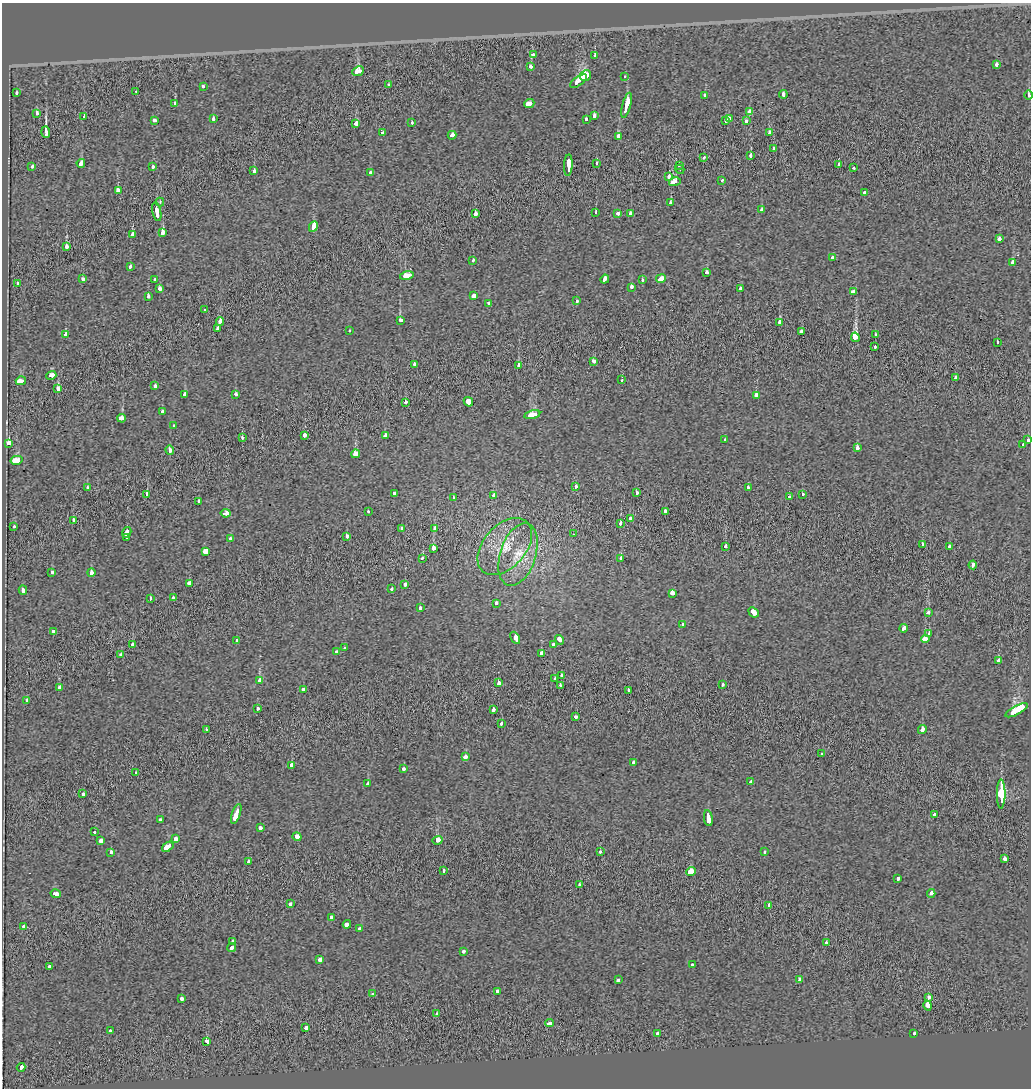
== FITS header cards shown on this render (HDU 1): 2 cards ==
NAXIS1  =                 1029
NAXIS2  =                 1086

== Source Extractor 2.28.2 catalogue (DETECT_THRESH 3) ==
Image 1029 x 1086 px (HDU 1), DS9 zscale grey, 1 PNG px = 1 image px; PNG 1033 x 1090 px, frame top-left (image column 1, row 1086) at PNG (2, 3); each listed source drawn as its Kron ellipse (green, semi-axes under 4 px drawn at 4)
Background -0.00449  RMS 0.046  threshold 0.138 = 3 sigma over >= 5 px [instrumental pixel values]
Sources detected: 268; all 268 listed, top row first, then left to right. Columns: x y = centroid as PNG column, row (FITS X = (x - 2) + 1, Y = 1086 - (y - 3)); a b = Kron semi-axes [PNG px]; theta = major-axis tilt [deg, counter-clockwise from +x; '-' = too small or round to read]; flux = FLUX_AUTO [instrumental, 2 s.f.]
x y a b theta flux
533 55 4 3 - 37
595 56 3 3 - 26
996 64 3 3 - 45
530 66 3 3 - 53
358 71 6 4 24 97
586 76 6 5 - 180
625 76 3 3 - 9.8
578 81 10 3 38 310
388 85 3 3 - 13
203 86 3 3 - 26
136 91 3 2 - 7.1
16 93 3 3 - 20
783 94 4 3 - 35
705 95 3 3 - 17
1028 95 5 3 - 17
529 103 5 3 - 510
175 104 3 3 - 23
626 105 13 3 75 230
750 112 4 3 - 200
37 113 3 3 - 29
84 116 3 2 - 18
594 116 3 3 - 24
729 118 4 3 - 49
213 119 4 3 - 20
586 119 3 3 - 24
155 120 4 3 - 26
726 120 3 3 - 93
746 121 4 3 - 25
412 122 3 3 - 20
356 123 4 3 - 42
46 132 6 3 -86 380
383 133 3 3 - 39
770 133 4 3 - 65
452 135 4 3 - 84
618 137 4 3 - 92
773 149 3 3 - 37
751 156 4 3 - 22
704 157 3 3 - 14
81 163 4 3 - 46
596 163 4 3 - 13
568 165 11 3 87 210
839 165 3 3 - 32
32 166 3 3 - 59
679 166 3 2 - 21
152 167 3 3 - 32
854 168 3 3 - 17
680 169 5 4 - 3.5
254 171 3 3 - 35
370 173 3 3 - 28
669 176 3 3 - 41
722 181 3 3 - 25
675 182 6 4 15 230
118 190 3 3 - 63
864 192 3 3 - 21
160 202 4 3 - 11
671 203 3 3 - 37
762 209 3 3 - 21
157 212 10 3 -78 220
596 213 3 3 - 30
618 213 3 3 - 28
631 213 4 3 - 25
475 214 3 3 - 67
313 227 5 3 - 330
163 233 4 3 - 95
133 234 3 3 - 25
999 238 3 3 - 72
66 247 4 3 - 50
832 258 3 3 - 110
473 260 3 3 - 18
1013 263 4 3 - 110
130 267 4 3 - 11
706 273 4 3 - 32
407 276 7 4 13 170
83 279 3 3 - 29
605 279 5 3 - 60
661 279 5 3 - 250
155 280 4 3 - 32
642 280 3 3 - 21
18 284 3 3 - 31
631 287 4 3 - 35
159 288 4 3 - 40
740 288 3 3 - 12
854 292 4 3 - 150
148 296 3 3 - 31
474 296 4 3 - 150
576 301 3 3 - 20
489 303 4 3 - 28
205 310 3 3 - 22
401 320 4 3 - 20
220 322 4 3 - 78
779 322 4 3 - 180
218 329 4 3 - 26
349 331 3 3 - 9.5
801 331 3 3 - 30
65 334 4 3 - 55
875 335 3 3 - 21
855 337 5 4 - 660
997 342 3 3 - 13
875 347 3 3 - 21
593 361 4 3 - 41
414 364 3 3 - 27
518 365 4 3 - 30
51 375 5 3 - 81
955 378 3 3 - 16
622 380 3 3 - 11
21 381 5 3 - 220
155 386 3 3 - 21
58 389 4 3 - 120
185 394 4 3 - 26
235 394 3 3 - 110
756 396 4 3 - 73
405 402 3 3 - 23
468 402 5 4 - 140
162 411 3 3 - 15
532 415 8 4 14 130
122 418 4 3 - 78
173 425 3 3 - 10
305 435 4 3 - 30
386 436 4 3 - 84
242 438 3 3 - 35
725 440 3 3 - 39
1028 440 3 3 - 22
9 443 4 3 - 160
1023 445 3 3 - 10
857 448 3 3 - 110
170 450 4 3 - 66
356 454 4 4 - 82
17 460 6 4 12 410
87 487 3 3 - 23
576 487 3 3 - 22
748 488 4 3 - 32
394 493 3 3 - 38
636 493 4 3 - 23
147 494 4 3 - 38
802 494 3 3 - 31
494 496 4 3 - 54
789 497 3 3 - 15
453 498 3 3 - 9.9
199 501 3 3 - 25
368 511 3 3 - 24
665 511 4 3 - 47
226 513 5 3 - 57
630 519 4 3 - 51
73 520 3 3 - 32
620 523 4 3 - 43
14 527 3 3 - 19
402 528 3 3 - 23
435 528 3 3 - 44
127 532 5 3 - 89
574 534 3 2 - 2.2
347 536 4 3 - 24
127 537 3 2 - 37
230 539 3 3 - 95
922 545 3 3 - 37
505 546 33 21 48 120
725 546 4 3 - 19
949 547 4 3 - 25
433 548 4 3 - 67
205 551 4 4 - 160
518 554 32 17 72 110
422 558 3 3 - 21
621 558 3 3 - 120
973 565 4 3 - 55
52 572 3 3 - 43
91 572 4 3 - 36
189 583 4 3 - 44
405 584 3 3 - 28
392 589 3 3 - 28
23 590 4 3 - 68
673 593 4 3 - 180
150 598 3 3 - 16
173 598 4 3 - 130
496 603 4 3 - 26
420 608 4 3 - 27
754 612 6 4 -42 100
928 613 4 3 - 23
683 624 3 3 - 23
904 628 4 3 - 36
53 632 4 3 - 25
929 634 3 3 - 160
515 638 7 3 -59 130
925 639 4 3 - 630
237 640 3 3 - 51
560 640 5 3 - 110
553 644 4 3 - 130
133 645 4 3 - 50
344 648 3 3 - 9.2
336 652 4 3 - 35
121 654 3 3 - 27
542 654 3 3 - 110
999 661 3 3 - 100
561 675 3 3 - 21
555 679 4 3 - 45
260 681 4 3 - 230
498 683 3 3 - 94
722 684 3 3 - 24
560 685 3 3 - 27
59 688 3 3 - 80
303 690 4 3 - 54
628 691 3 3 - 33
27 700 3 3 - 34
257 708 3 3 - 24
493 710 3 3 - 94
1017 710 12 3 29 1700
576 717 3 3 - 50
501 724 3 3 - 45
206 730 3 3 - 29
922 730 4 3 - 98
822 754 3 3 - 17
466 757 4 3 - 67
633 762 3 3 - 25
291 765 4 3 - 170
404 769 3 3 - 28
136 773 3 3 - 28
751 782 3 3 - 46
368 784 3 3 - 60
83 794 3 3 - 27
1001 794 14 3 90 33000
236 814 10 3 71 230
935 814 3 3 - 39
708 818 8 3 -82 200
160 820 3 3 - 32
260 828 3 3 - 51
95 832 3 3 - 16
297 837 4 3 - 100
176 838 3 3 - 110
437 840 5 3 - 400
101 841 4 3 - 55
168 847 6 3 37 500
764 851 3 3 - 13
111 852 4 3 - 130
600 852 3 3 - 22
1004 858 4 3 - 74
248 862 3 3 - 26
444 870 3 3 - 32
691 871 5 4 - 230
898 879 4 3 - 32
580 885 3 3 - 39
931 893 4 3 - 40
56 894 5 3 - 68
290 904 4 3 - 43
769 905 3 3 - 33
331 918 4 3 - 66
347 924 4 3 - 85
24 926 3 3 - 36
360 929 3 3 - 22
233 941 3 3 - 31
826 942 3 3 - 47
232 948 4 3 - 66
463 951 4 3 - 9.6
320 960 4 3 - 69
692 964 3 3 - 20
49 966 3 3 - 43
800 979 4 3 - 79
618 980 4 3 - 36
497 991 3 3 - 23
372 994 3 3 - 12
929 997 3 3 - 48
181 998 3 3 - 65
928 1005 5 3 - 450
436 1014 3 3 - 38
549 1023 4 3 - 250
306 1028 3 3 - 140
110 1031 3 3 - 21
914 1033 3 3 - 28
657 1034 4 3 - 26
206 1041 4 3 - 250
21 1067 4 3 - 60
At the frame edge (FLAGS 8, measured only in part): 2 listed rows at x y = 1028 95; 1028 440